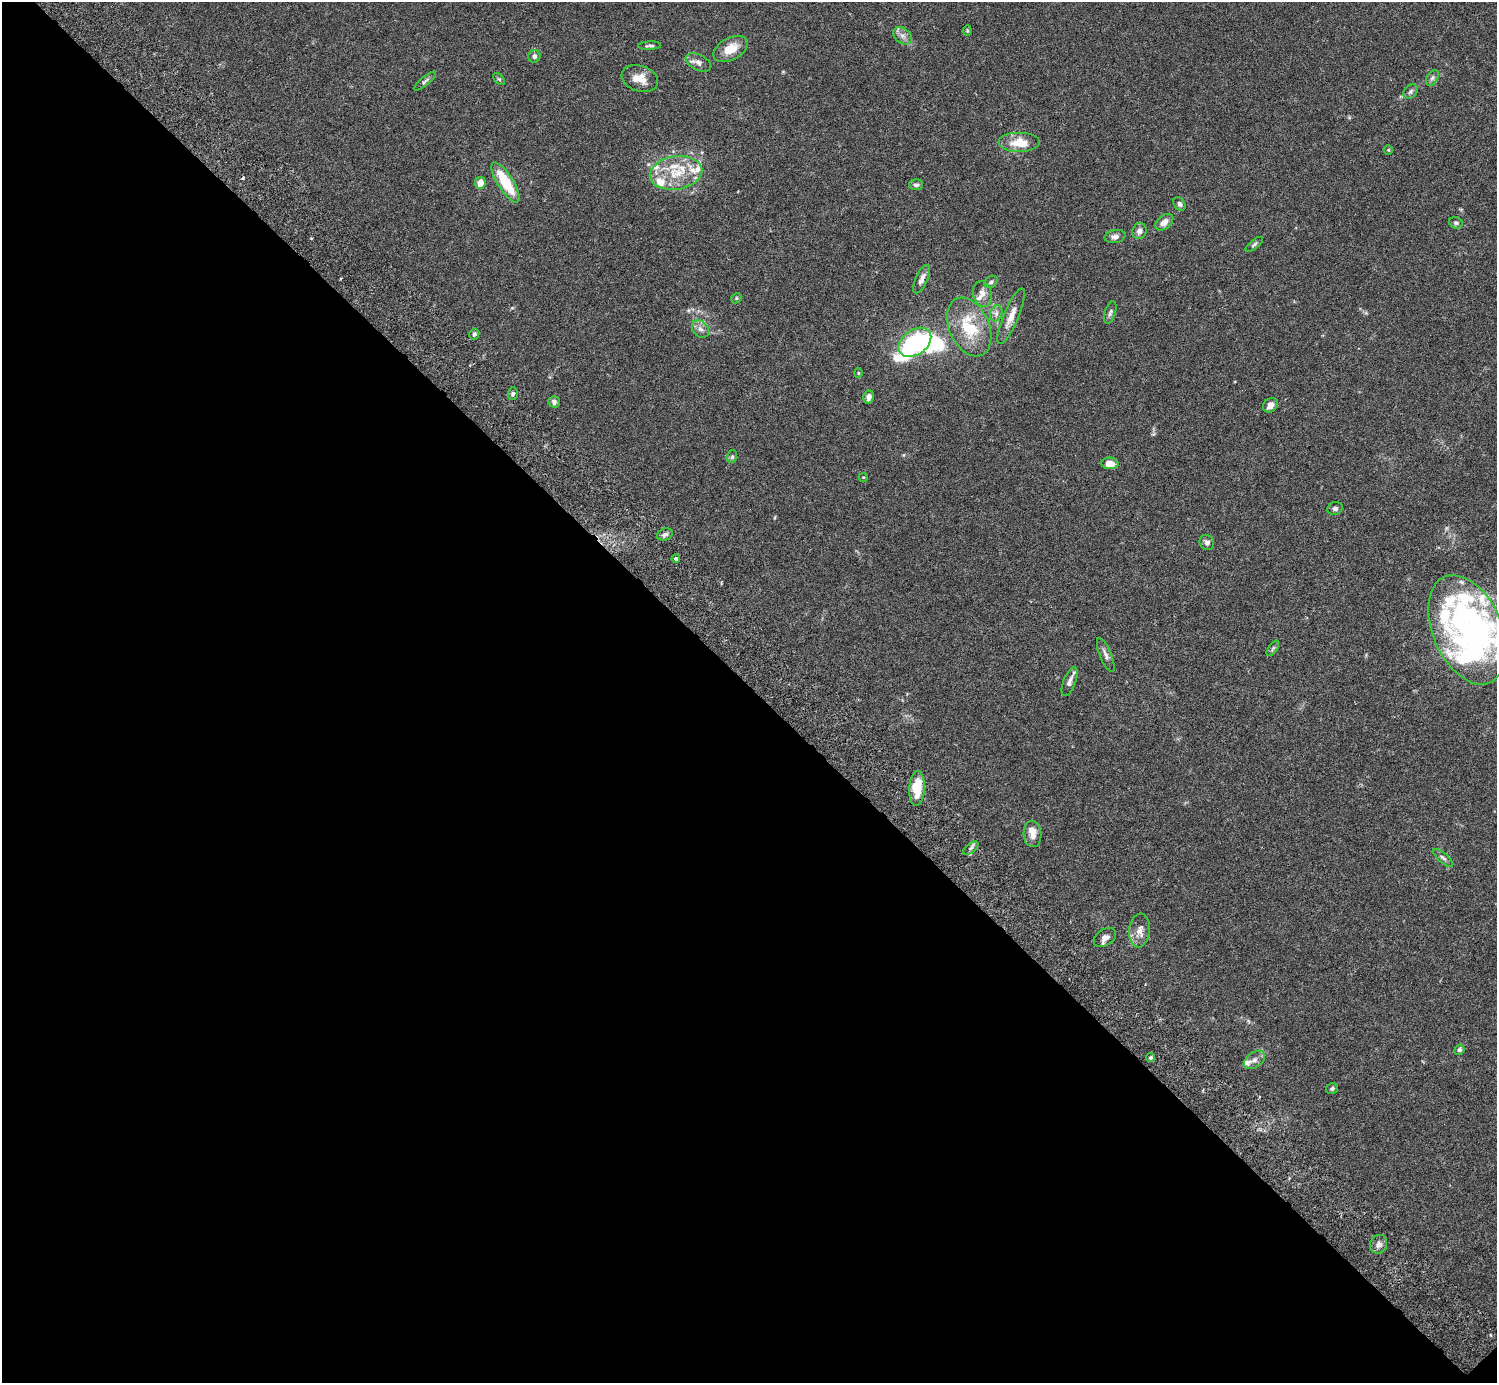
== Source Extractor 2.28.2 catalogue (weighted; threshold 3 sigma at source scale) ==
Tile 14 of 4 x 4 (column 2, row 4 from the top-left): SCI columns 1541-3035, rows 205-1585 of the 6074 x 6074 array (HDU 1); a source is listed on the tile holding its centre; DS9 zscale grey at full resolution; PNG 1499 x 1385 px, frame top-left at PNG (2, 2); each listed source drawn as its Kron ellipse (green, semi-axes under 4 px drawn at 4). Shown black and unused: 50% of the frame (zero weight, under 3 of 6 exposures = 3% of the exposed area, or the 3 px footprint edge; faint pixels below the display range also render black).
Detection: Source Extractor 2.28.2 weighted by HDU 2 'WHT'; one run over the whole footprint, this tile lists its part. Background 0.0147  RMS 0.002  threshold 0.0081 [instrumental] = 3 sigma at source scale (4.09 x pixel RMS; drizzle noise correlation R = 1.36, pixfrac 0.8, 0.05/0.05 arcsec/px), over >= 5 px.
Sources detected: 80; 6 inside a brighter object's white glare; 1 cosmic-ray / hot-pixel residue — neither listed nor drawn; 12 inside a brighter listed object's ellipse — not listed separately; the other 61 listed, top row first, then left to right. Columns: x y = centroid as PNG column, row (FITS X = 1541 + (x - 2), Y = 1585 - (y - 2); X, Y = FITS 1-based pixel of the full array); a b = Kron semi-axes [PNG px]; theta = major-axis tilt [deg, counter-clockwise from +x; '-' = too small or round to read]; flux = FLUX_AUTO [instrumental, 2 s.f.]
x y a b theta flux
967 31 5 4 - 0.2
902 36 11 7 -38 0.98
649 46 11 4 3 0.44
731 49 18 11 27 3.5
534 56 6 6 - 0.62
698 62 14 7 -27 0.95
1432 78 8 5 59 0.47
499 79 7 4 -44 0.28
640 79 19 12 -19 2.4
425 81 14 4 40 0.47
1410 91 8 6 46 0.51
1019 143 21 10 0 3.8
1388 150 5 4 - 0.2
676 173 26 16 9 5.8
505 182 23 7 -57 7.4
480 183 6 5 - 1.9
916 185 7 5 -2 0.43
1180 204 7 5 -56 0.5
1164 222 10 6 39 1.3
1456 223 7 5 -24 0.37
1139 231 8 7 - 0.88
1115 236 10 6 9 0.83
1254 244 10 4 39 0.39
922 279 15 6 65 1.1
991 282 7 5 37 0.44
982 294 13 9 -74 1.4
736 298 5 4 - 0.25
996 313 8 6 71 0.66
1110 313 11 5 72 0.53
1011 316 30 7 67 2.3
969 327 31 20 -66 8.9
700 329 10 7 -48 0.84
474 334 5 5 - 0.45
915 342 18 12 36 21
858 373 5 4 - 0.22
513 394 6 5 - 0.4
869 397 6 5 - 0.79
554 402 6 5 - 0.62
1270 405 8 6 45 1.1
732 457 6 5 - 0.34
1110 463 8 6 -5 2.1
863 477 4 3 - 0.14
1335 508 8 6 21 0.52
665 534 8 6 22 0.6
1207 542 8 7 - 0.62
676 559 4 4 - 0.44
1467 630 57 34 -67 33
1273 648 9 4 55 0.34
1106 655 18 6 -67 0.88
1069 682 15 6 69 0.96
917 788 17 7 87 5
1032 834 13 9 -87 1.4
971 848 9 4 37 0.5
1443 858 12 5 -41 0.58
1139 930 17 10 84 1.6
1105 937 12 8 34 1
1459 1050 5 5 - 0.46
1151 1058 4 4 - 0.34
1254 1060 12 7 35 0.99
1332 1088 6 5 - 0.39
1379 1244 9 8 - 0.83